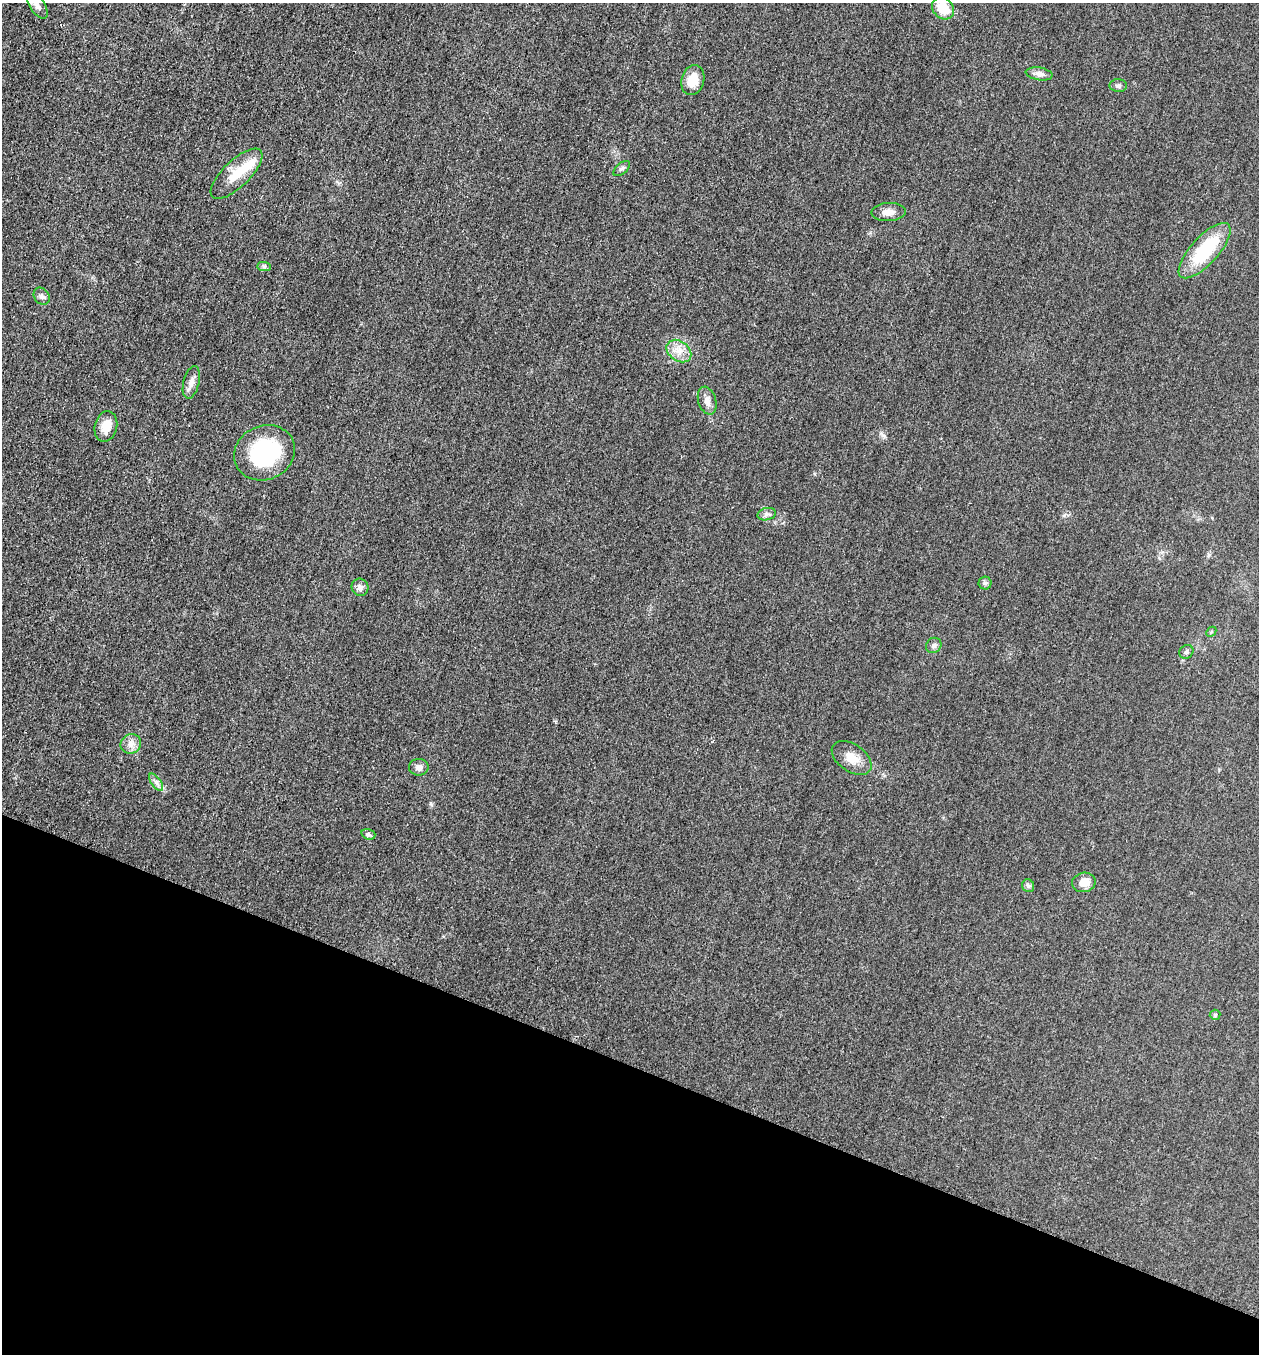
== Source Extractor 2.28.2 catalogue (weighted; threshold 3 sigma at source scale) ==
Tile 15 of 4 x 4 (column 3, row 4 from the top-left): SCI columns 2713-3969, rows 22-1373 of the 5507 x 5463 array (HDU 1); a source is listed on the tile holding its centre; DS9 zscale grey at full resolution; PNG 1261 x 1356 px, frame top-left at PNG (2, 3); each listed source drawn as its Kron ellipse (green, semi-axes under 4 px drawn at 4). Shown black and unused: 21% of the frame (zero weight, under 3 of 5 exposures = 4% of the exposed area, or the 3 px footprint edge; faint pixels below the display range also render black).
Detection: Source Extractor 2.28.2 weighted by HDU 2 'WHT'; one run over the whole footprint, this tile lists its part. Background 0.0227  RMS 0.0053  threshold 0.0237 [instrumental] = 3 sigma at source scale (4.5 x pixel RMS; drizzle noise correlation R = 1.50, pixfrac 1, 0.05/0.05 arcsec/px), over >= 5 px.
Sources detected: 31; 1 inside a brighter object's white glare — neither listed nor drawn; the other 30 listed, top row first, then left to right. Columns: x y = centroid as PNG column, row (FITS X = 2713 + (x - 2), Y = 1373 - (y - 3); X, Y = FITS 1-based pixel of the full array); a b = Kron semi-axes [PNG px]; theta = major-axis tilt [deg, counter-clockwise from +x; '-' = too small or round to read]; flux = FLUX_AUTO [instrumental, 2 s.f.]
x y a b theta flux
37 5 15 7 -58 3.2
943 8 12 10 -43 11
1039 74 13 6 -9 2.4
693 80 15 11 73 9.7
1118 86 8 6 -1 1.4
622 169 10 5 40 1.4
236 174 33 13 44 13
888 212 17 9 2 4.3
1205 251 35 13 48 31
264 266 7 4 -1 1
42 296 9 7 -55 1.9
679 351 13 10 -37 5.5
191 382 16 8 76 3.4
707 401 14 9 -73 3.2
106 426 15 11 76 6.9
264 453 31 27 25 46
767 514 9 6 13 1.6
985 583 6 6 - 1.1
360 587 9 8 - 2.2
1211 632 6 4 45 0.74
934 645 8 7 - 1.6
1186 652 7 6 - 1.2
131 744 10 9 - 3.2
852 758 22 13 -35 7.4
419 767 10 8 2 2.6
156 782 10 5 -55 1.9
368 834 7 5 -17 1.2
1084 882 12 9 10 5.3
1028 886 6 6 - 1.1
1215 1015 5 5 - 0.72
Isophote crosses this tile's border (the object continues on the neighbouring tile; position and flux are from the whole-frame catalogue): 1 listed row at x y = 37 5